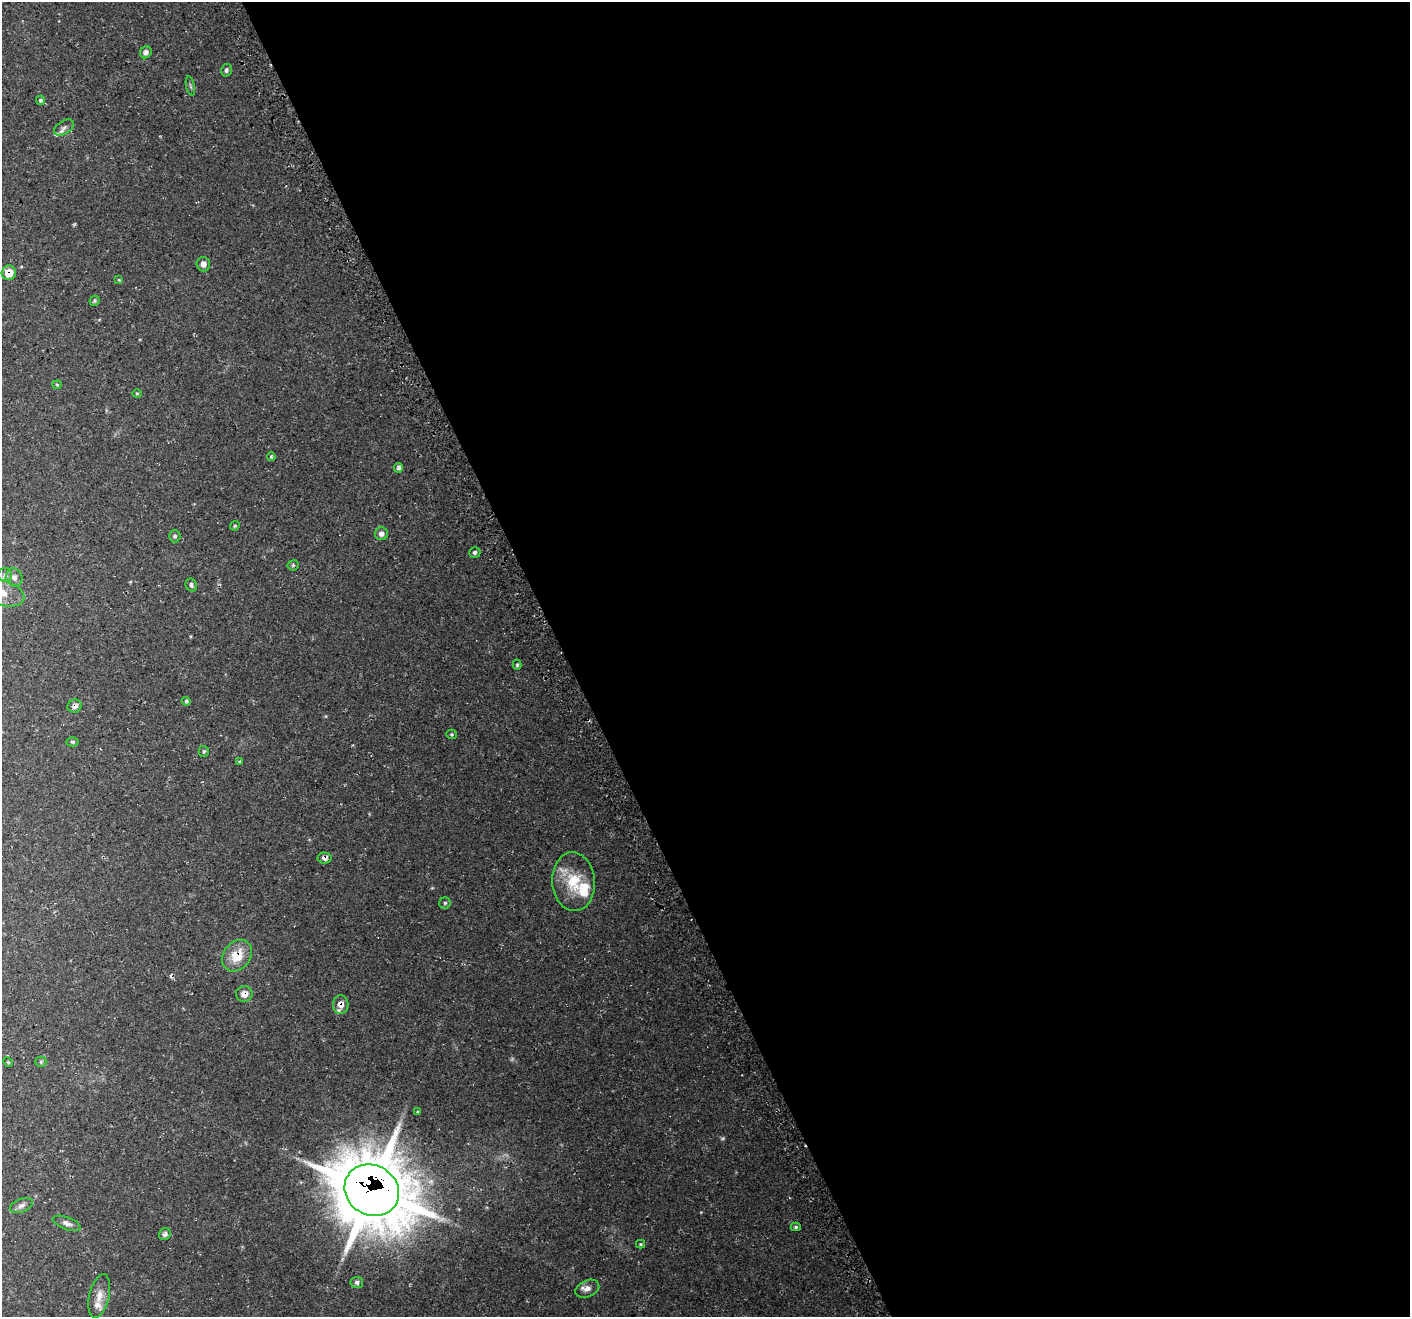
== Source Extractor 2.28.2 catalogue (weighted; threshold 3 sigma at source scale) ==
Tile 8 of 4 x 4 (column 4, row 2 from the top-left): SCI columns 4254-5661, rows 2733-4047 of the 5696 x 5522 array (HDU 1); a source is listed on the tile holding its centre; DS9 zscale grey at full resolution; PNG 1412 x 1319 px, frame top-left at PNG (2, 2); each listed source drawn as its Kron ellipse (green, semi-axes under 4 px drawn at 4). Shown black and unused: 60% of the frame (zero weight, under 3 of 4 exposures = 3% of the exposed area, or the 3 px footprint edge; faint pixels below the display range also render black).
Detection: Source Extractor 2.28.2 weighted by HDU 2 'WHT'; one run over the whole footprint, this tile lists its part. Background 0.0483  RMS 0.0041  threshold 0.0182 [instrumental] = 3 sigma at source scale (4.5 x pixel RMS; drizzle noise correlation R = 1.50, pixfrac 1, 0.0396/0.0396 arcsec/px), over >= 5 px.
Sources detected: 54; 2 too faint to see at this stretch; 1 cosmic-ray / hot-pixel residue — neither listed nor drawn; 4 inside a brighter listed object's ellipse — not listed separately; the other 47 listed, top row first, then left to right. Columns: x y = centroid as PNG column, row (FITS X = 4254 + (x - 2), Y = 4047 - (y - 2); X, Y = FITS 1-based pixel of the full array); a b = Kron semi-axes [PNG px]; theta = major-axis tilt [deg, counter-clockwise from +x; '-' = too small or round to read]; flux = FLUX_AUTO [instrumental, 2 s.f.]
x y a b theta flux
146 52 6 5 - 1.3
226 70 6 5 - 0.93
190 86 10 3 -76 0.69
40 100 5 4 - 0.67
64 127 11 6 31 1.5
203 264 7 7 - 2
9 273 7 7 - 5.7
119 280 4 4 - 0.39
94 301 5 4 - 0.63
57 385 4 4 - 0.41
137 393 4 3 - 0.35
271 457 4 3 - 0.51
399 468 5 4 - 1.2
235 526 5 4 - 0.59
381 534 6 6 - 1.9
175 536 6 5 - 0.88
475 552 6 5 - 0.95
293 565 5 5 - 0.52
5 575 7 6 - 1.5
14 577 9 8 - 2
191 585 7 5 -63 1
3 593 22 12 -17 6.9
517 665 5 4 - 0.56
186 701 4 4 - 0.68
75 706 7 6 - 1.7
452 734 5 4 - 0.56
72 742 6 4 -1 0.62
204 751 5 5 - 0.61
240 762 4 3 - 0.58
324 858 7 5 -4 1.5
573 882 29 21 -85 15
445 903 6 5 - 0.7
237 956 17 13 51 9
244 994 8 8 - 3
341 1005 9 8 - 3.2
8 1062 5 4 - 0.43
41 1062 5 5 - 0.55
418 1112 4 4 - 0.41
372 1190 28 25 -33 3000
21 1206 12 6 23 1.5
67 1223 14 6 -20 1.9
796 1227 5 4 - 0.64
165 1234 6 5 - 1.3
641 1244 4 4 - 0.44
357 1282 6 5 - 1.1
587 1289 12 8 23 2.4
99 1296 22 10 77 4.4
Overlapping masked pixels (flux is a lower limit): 7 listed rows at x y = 9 273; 75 706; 324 858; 237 956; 244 994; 341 1005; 372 1190
Isophote crosses this tile's border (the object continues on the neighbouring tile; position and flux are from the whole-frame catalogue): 1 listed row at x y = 3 593